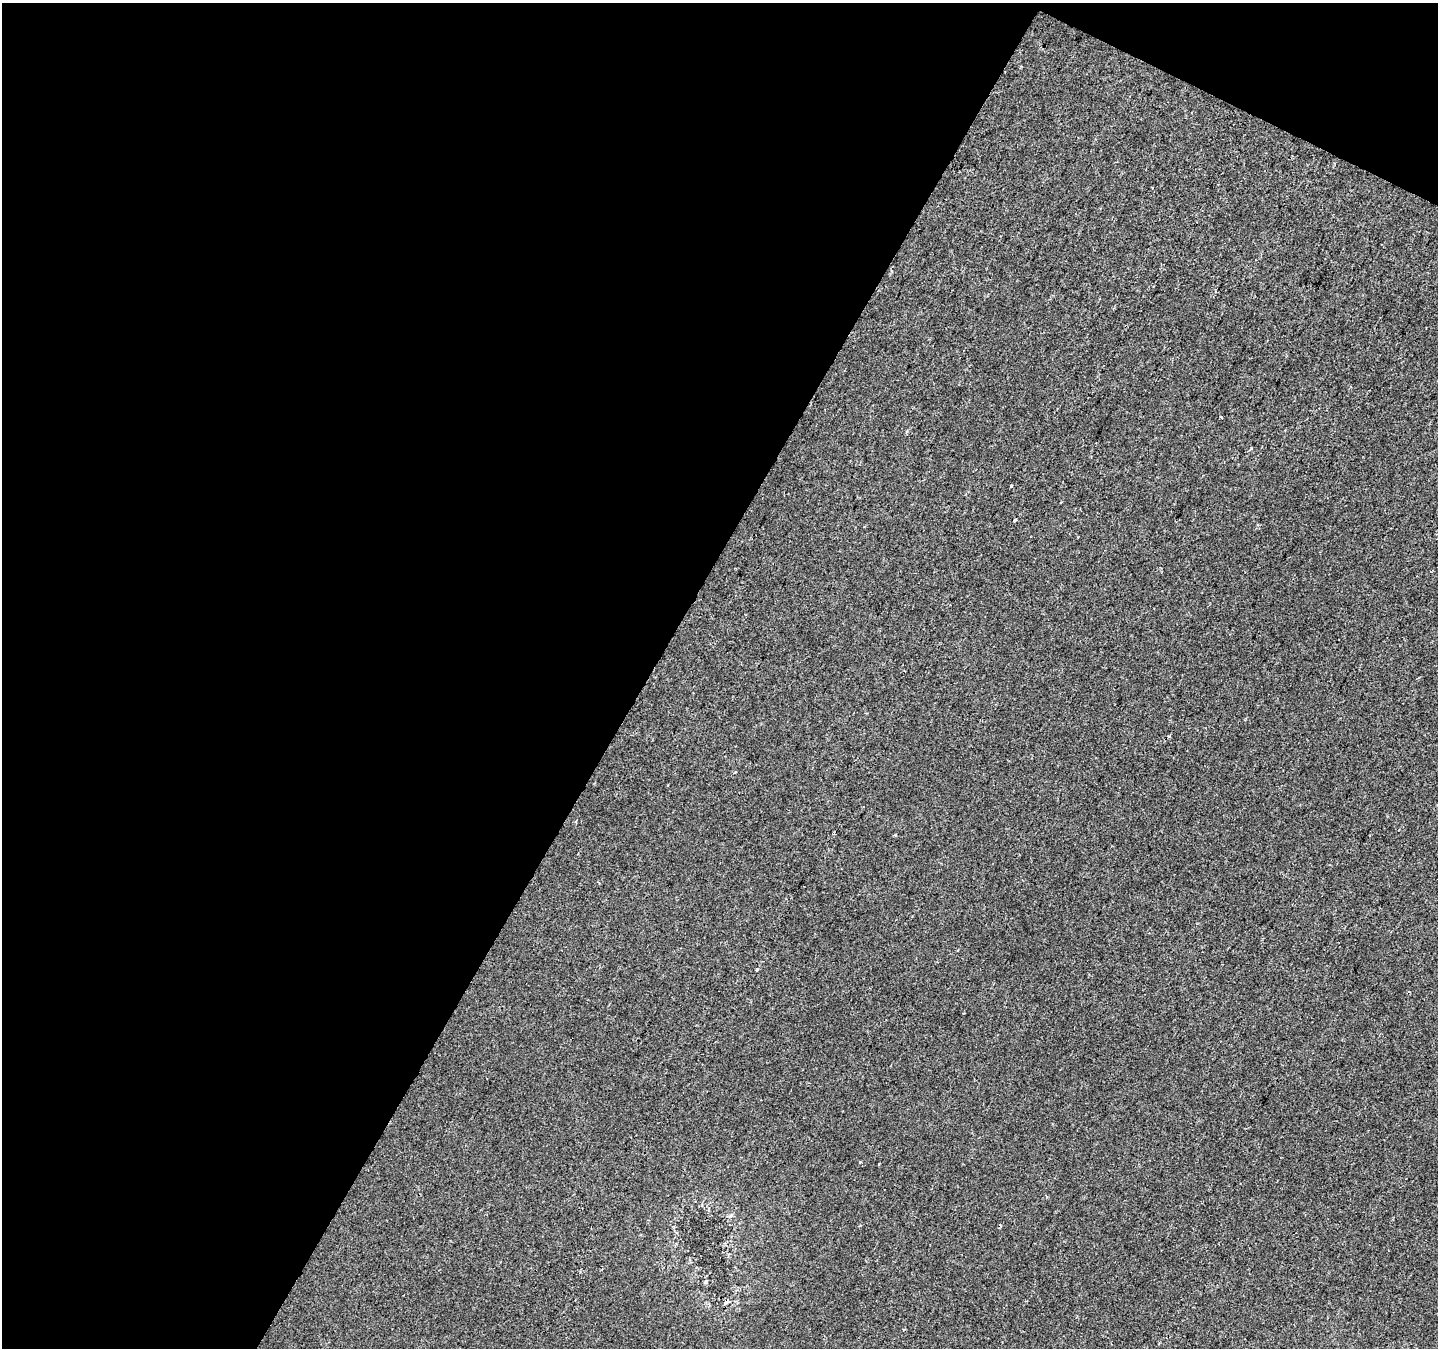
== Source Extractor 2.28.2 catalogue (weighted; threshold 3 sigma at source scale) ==
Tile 1 of 2 x 2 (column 1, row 1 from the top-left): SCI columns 1-1436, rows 1450-2795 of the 2872 x 2916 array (HDU 1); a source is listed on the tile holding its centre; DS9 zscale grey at full resolution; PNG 1440 x 1350 px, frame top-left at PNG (2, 3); no overlay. Shown black and unused: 47% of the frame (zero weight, under 2 of 3 exposures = <1% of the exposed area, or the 3 px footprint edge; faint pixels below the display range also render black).
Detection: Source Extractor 2.28.2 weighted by HDU 2 'WHT'; one run over the whole footprint, this tile lists its part. Background 7.63e-04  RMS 0.0041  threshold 0.0184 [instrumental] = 3 sigma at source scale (4.5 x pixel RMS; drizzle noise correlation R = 1.50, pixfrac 1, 0.0396/0.0396 arcsec/px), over >= 5 px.
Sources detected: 8; all 8 listed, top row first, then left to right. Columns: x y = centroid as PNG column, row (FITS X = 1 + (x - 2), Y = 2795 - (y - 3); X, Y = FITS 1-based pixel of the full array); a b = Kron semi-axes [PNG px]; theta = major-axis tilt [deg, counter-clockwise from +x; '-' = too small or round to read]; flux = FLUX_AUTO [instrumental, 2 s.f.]
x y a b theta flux
1221 417 3 3 - 0.62
1011 486 3 3 - 0.39
1015 520 3 3 - 5.5
895 835 4 2 - 0.37
756 969 3 3 - 3.4
705 1282 5 4 - 0.5
726 1302 6 3 55 1.8
903 1330 4 3 - 0.38
Overlapping masked pixels (flux is a lower limit): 1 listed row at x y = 726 1302